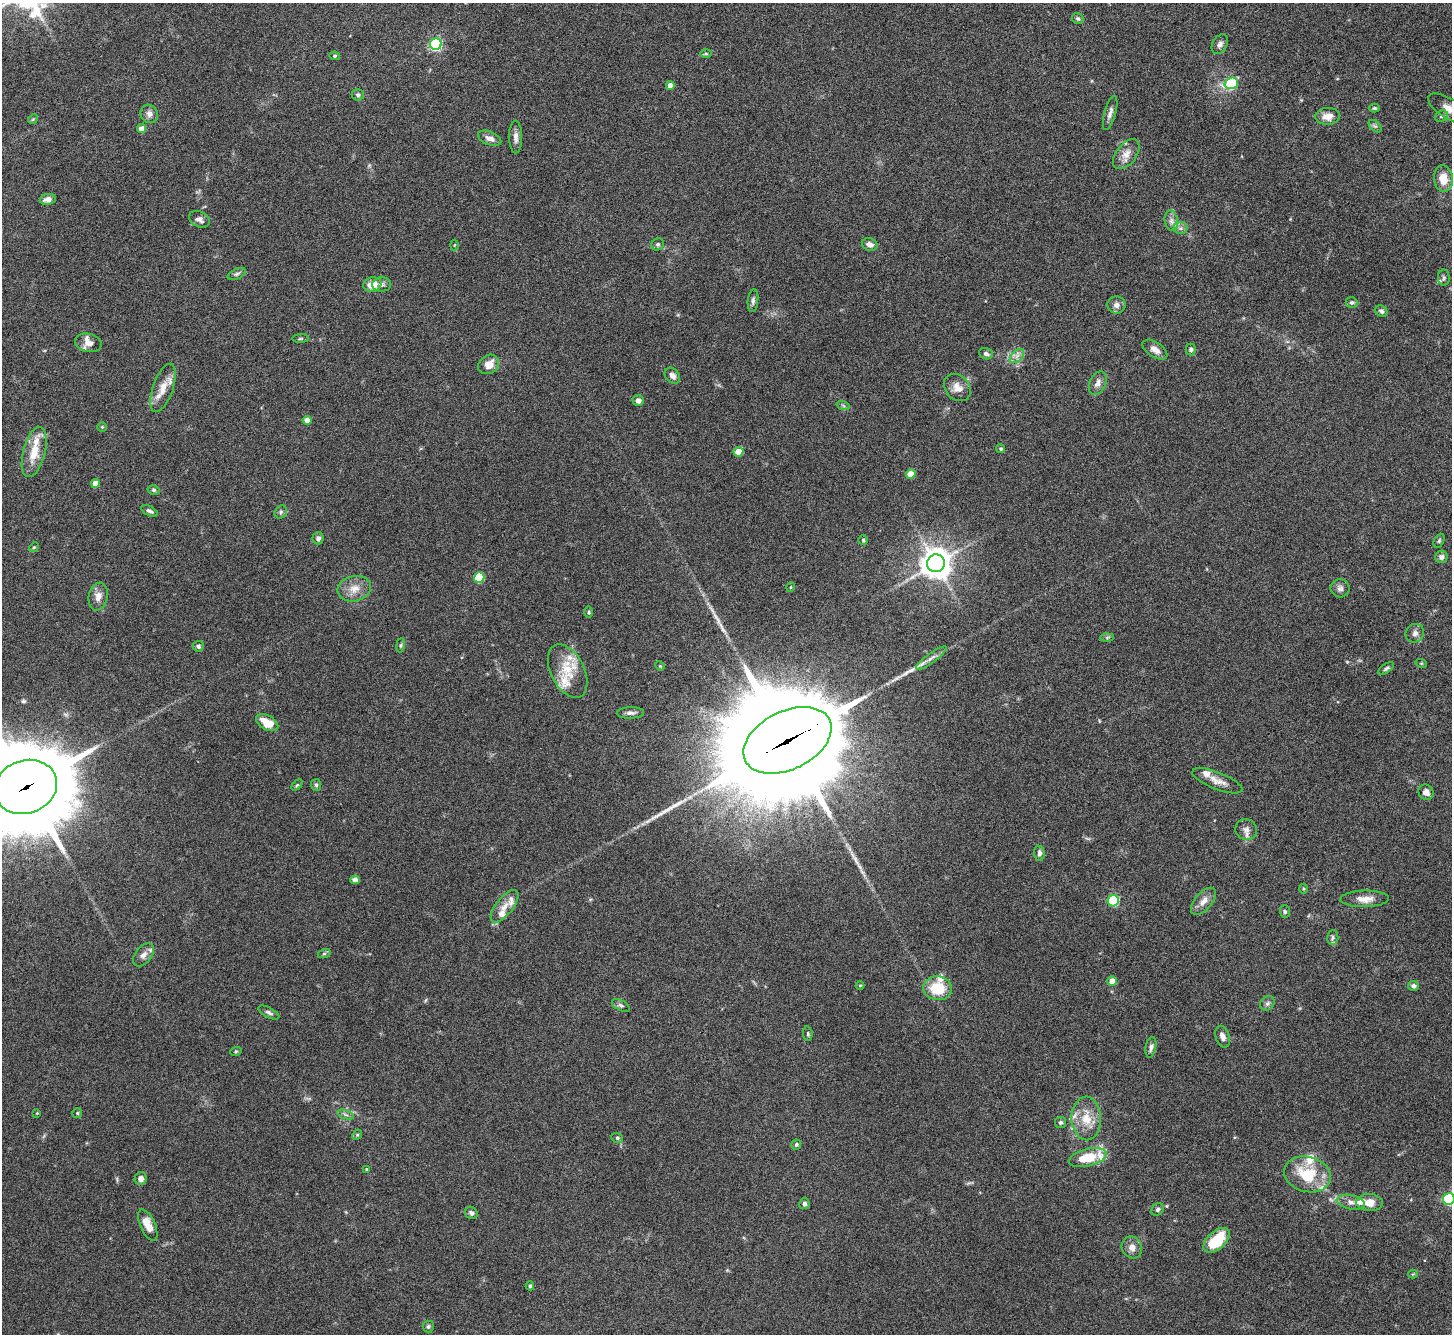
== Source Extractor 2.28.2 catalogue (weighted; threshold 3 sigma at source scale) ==
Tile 10 of 4 x 4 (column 2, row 3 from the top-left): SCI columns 1455-2904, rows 1502-2833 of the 5811 x 5803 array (HDU 1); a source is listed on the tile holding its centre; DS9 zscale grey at full resolution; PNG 1454 x 1336 px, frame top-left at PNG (2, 3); each listed source drawn as its Kron ellipse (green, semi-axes under 4 px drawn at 4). Shown black and unused: <1% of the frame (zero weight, under 4 of 8 exposures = <1% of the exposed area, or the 3 px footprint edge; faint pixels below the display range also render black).
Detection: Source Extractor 2.28.2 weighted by HDU 2 'WHT'; one run over the whole footprint, this tile lists its part. Background 0.0874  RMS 0.005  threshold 0.0206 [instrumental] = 3 sigma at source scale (4.09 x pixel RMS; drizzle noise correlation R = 1.36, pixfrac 0.8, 0.05/0.05 arcsec/px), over >= 5 px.
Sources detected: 153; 1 too faint to see at this stretch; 3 long thin detections or spike segments (spike, bleed or trail) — neither listed nor drawn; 14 inside a brighter listed object's ellipse — not listed separately; the other 135 listed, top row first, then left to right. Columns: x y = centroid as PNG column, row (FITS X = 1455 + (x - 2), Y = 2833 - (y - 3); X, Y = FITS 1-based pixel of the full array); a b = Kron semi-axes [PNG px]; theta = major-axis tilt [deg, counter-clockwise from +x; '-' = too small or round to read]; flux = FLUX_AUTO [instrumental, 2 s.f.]
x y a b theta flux
1078 19 6 5 - 0.78
436 44 6 5 - 74
1220 44 11 7 62 1.8
706 54 6 4 -1 0.62
335 56 5 4 - 0.7
1231 83 7 5 15 29
670 85 4 4 - 3.9
358 95 6 5 - 0.91
1374 108 5 4 - 0.59
1450 109 24 10 -32 5.5
1110 113 17 5 74 2.1
149 114 9 8 - 2.3
1328 116 12 8 6 4.2
1441 116 7 5 23 1
33 119 5 4 - 0.55
1375 126 7 4 -43 0.93
141 129 4 4 - 3.9
516 137 16 6 -89 2.5
490 138 12 6 -22 2.6
1126 154 17 10 53 4.4
1443 179 13 9 -83 7.2
48 199 8 5 9 2.7
199 219 11 7 -24 2.2
1171 221 10 6 -80 1.9
1181 228 7 6 - 1.2
658 244 6 6 - 1
870 244 8 6 -20 2.1
454 245 5 3 - 0.42
237 274 9 5 24 1.1
1444 278 8 6 89 1
382 284 9 7 -1 1.6
372 285 9 7 13 6.9
753 301 11 5 84 1.3
1351 302 6 5 - 0.98
1116 305 9 8 - 2.3
1381 311 6 5 - 1.1
300 339 8 4 1 0.66
88 343 13 9 -12 3.3
1191 349 6 5 - 0.98
1155 350 14 7 -33 3.2
986 354 7 5 -20 1.4
1017 356 9 5 45 1.8
489 364 11 9 34 5.2
672 376 9 6 -48 2.2
1098 383 12 8 65 2.7
163 388 25 10 71 6.3
957 388 15 12 -46 4.2
638 400 6 5 - 2
843 405 7 4 -20 0.79
307 420 4 4 - 4.3
102 427 4 4 - 0.53
1001 449 4 4 - 0.8
34 452 26 11 75 10
738 452 5 4 - 7.7
911 474 5 4 - 7
95 483 4 4 - 5.3
154 490 6 4 -15 0.74
149 511 9 4 -27 1.2
281 512 7 5 48 1
318 538 6 5 - 1.5
863 540 5 5 - 0.58
1439 541 7 5 64 0.79
34 547 5 4 - 0.55
1441 557 6 6 - 1.5
936 563 9 9 - 680
479 577 5 5 - 23
791 587 5 3 - 0.44
1340 588 9 9 - 1.8
354 589 17 12 11 5.6
98 597 14 9 78 3.6
589 612 6 4 90 0.57
1415 633 10 9 - 2.1
1107 638 6 4 1 0.73
400 645 7 3 81 0.64
198 646 5 5 - 1.1
931 658 18 5 36 2.5
1421 663 6 3 -18 0.42
660 666 5 4 - 0.44
1386 668 9 4 37 0.94
568 671 29 16 -63 12
631 713 13 5 2 1.8
267 723 12 7 -30 8.1
787 740 47 29 26 17000
1217 781 27 8 -21 4.5
297 785 6 4 44 0.57
316 785 6 5 - 0.77
26 787 32 26 20 7300
1426 792 8 7 - 2.5
1246 829 11 10 - 2.6
1039 853 7 5 -85 1.4
355 880 4 4 - 2.8
1303 889 5 3 - 0.52
1365 899 24 8 1 4.7
1113 901 6 5 - 37
1204 901 16 8 48 3.6
505 906 19 8 51 4.5
1285 911 6 5 - 0.76
1333 937 7 5 89 1
324 954 6 4 19 0.64
143 955 13 8 51 2.7
1112 981 4 4 - 5.4
860 985 4 3 - 0.36
1413 986 5 5 - 1.4
938 988 14 12 -5 13
1267 1003 8 6 45 1.3
621 1005 10 5 -29 1.1
269 1012 11 5 -27 1.3
808 1034 7 4 -84 0.64
1222 1037 11 6 -72 2.5
1151 1047 10 5 80 1.6
236 1051 6 3 19 0.52
37 1113 3 3 - 0.35
77 1113 5 5 - 0.55
346 1115 8 3 -19 0.96
1086 1118 22 15 -88 9.7
1060 1123 6 5 - 0.96
357 1135 5 4 - 0.56
617 1138 6 4 -22 0.75
796 1144 5 5 - 0.87
1088 1158 19 8 14 13
367 1169 3 3 - 0.43
1308 1174 24 17 -15 18
141 1179 6 6 - 1.9
1449 1199 6 5 - 46
1351 1202 14 7 -12 2.6
1370 1203 13 8 -3 5.7
804 1204 5 5 - 1
1158 1209 7 5 45 1.1
471 1213 7 5 -40 1.2
148 1225 17 7 -66 5.6
1216 1240 16 9 43 17
1132 1247 11 10 - 3.3
1413 1274 4 4 - 0.44
530 1286 4 3 - 0.84
428 1327 6 5 - 0.92
Overlapping masked pixels (flux is a lower limit): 2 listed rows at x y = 787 740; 26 787
Isophote crosses this tile's border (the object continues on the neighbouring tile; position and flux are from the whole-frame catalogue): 3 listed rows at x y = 1450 109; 26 787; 1449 1199